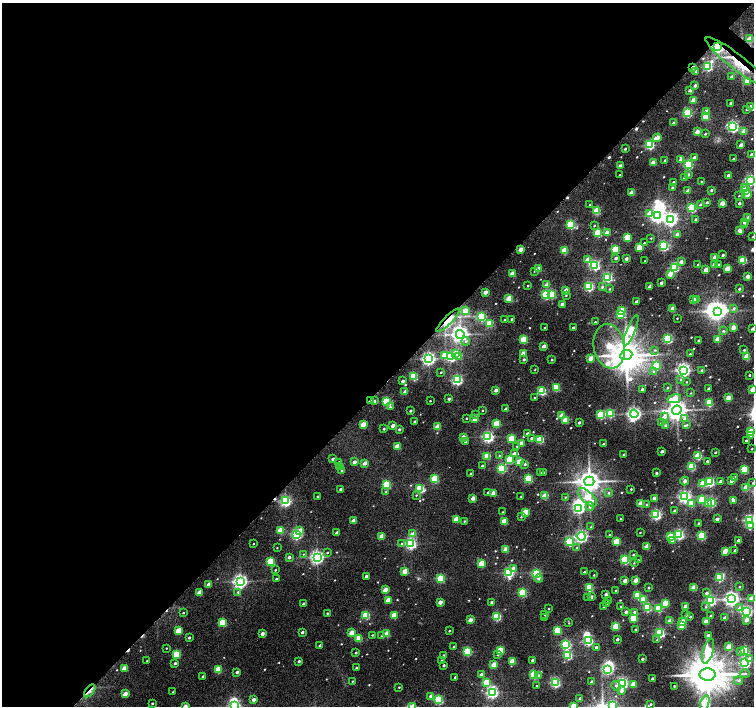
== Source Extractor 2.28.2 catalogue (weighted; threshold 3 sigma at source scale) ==
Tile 5 of 4 x 4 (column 1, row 2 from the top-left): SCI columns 5-1507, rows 2986-4392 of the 6026 x 6036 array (HDU 1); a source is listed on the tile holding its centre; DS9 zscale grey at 2 x 2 block average (1 PNG px = mean of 2 x 2 image px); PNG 756 x 708 px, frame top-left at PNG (2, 3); each listed source drawn as its Kron ellipse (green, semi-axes under 4 px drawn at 4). Shown black and unused: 55% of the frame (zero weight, under 5 of 10 exposures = <1% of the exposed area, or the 3 px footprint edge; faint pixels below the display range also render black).
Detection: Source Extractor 2.28.2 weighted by HDU 2 'WHT'; one run over the whole footprint, this tile lists its part. Background 0.11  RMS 0.012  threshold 0.0475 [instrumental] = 3 sigma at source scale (4.09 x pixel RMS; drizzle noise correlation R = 1.36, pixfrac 0.8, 0.0396/0.0396 arcsec/px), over >= 5 px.
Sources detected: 589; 10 inside a brighter object's white glare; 6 cosmic-ray / hot-pixel residue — neither listed nor drawn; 8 inside a brighter listed object's ellipse — not listed separately; of the other 565, all 500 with FLUX_AUTO >= 1.41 (the completeness limit of this list) listed and drawn (65 fainter detections not listed), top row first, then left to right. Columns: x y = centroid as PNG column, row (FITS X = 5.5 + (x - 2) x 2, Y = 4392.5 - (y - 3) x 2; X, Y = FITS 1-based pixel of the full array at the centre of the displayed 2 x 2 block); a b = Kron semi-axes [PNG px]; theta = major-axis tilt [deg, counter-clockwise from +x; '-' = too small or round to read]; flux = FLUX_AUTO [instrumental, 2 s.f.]
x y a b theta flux
750 39 3 2 - 36
718 47 3 3 - 480
737 62 38 7 -38 77
708 66 4 3 - 230
693 68 2 2 - 19
696 71 3 2 - 4.6
731 76 3 2 - 3.6
747 81 3 2 - 45
695 86 2 2 - 9.1
690 90 2 2 - 11
693 100 3 2 - 37
731 103 2 2 - 6.4
750 106 2 2 - 16
747 109 3 3 - 3.3
706 111 3 2 - 18
687 113 3 3 - 170
706 117 3 3 - 81
674 123 2 2 - 14
733 127 3 3 - 370
744 131 3 2 - 30
697 132 3 2 - 26
705 134 2 2 - 3.2
657 138 4 2 - 32
650 145 3 3 - 200
741 145 2 2 - 17
625 149 2 2 - 3.2
752 154 2 2 - 8.5
694 157 3 2 - 7.5
734 159 2 2 - 4
665 160 3 2 - 2
680 160 3 3 - 10
653 162 3 2 - 22
688 164 3 3 - 220
620 166 3 2 - 20
620 175 2 2 - 2.3
688 175 3 3 - 5
728 175 2 2 - 7.4
684 178 3 2 - 4.2
750 180 3 3 - 250
701 181 2 2 - 1.4
673 182 2 2 - 4.4
673 188 2 2 - 6.9
745 188 3 3 - 22
711 190 2 2 - 4.3
688 191 3 2 - 18
745 191 3 3 - 130
631 193 3 2 - 38
748 195 4 4 - 10
739 196 3 2 - 1.6
707 202 3 2 - 4.6
722 203 3 2 - 29
739 203 2 2 - 5.1
700 204 3 2 - 3.4
590 205 2 2 - 2.7
692 208 3 3 - 160
596 211 3 3 - 100
650 213 4 3 - 42
658 216 4 4 - 590
748 218 3 2 - 22
670 219 4 4 - 630
696 219 3 2 - 3.5
744 222 3 3 - 4.2
571 224 3 3 - 180
594 225 3 2 - 1.8
745 225 3 2 - 1.6
739 230 3 2 - 16
607 232 3 2 - 16
598 233 3 3 - 120
678 234 3 2 - 18
753 237 2 2 - 1.4
627 238 3 3 - 81
651 238 3 2 - 1.6
644 243 2 2 - 1.6
664 246 3 3 - 260
639 247 3 2 - 58
521 249 3 2 - 26
615 249 3 3 - 100
564 251 3 3 - 68
723 255 2 2 - 3.9
715 257 2 2 - 19
616 258 2 2 - 7.1
626 259 3 2 - 8.4
588 260 3 2 - 35
743 260 3 3 - 110
645 261 2 2 - 1.5
681 262 3 3 - 7.5
714 264 3 2 - 14
719 264 3 2 - 2.9
595 265 4 3 - 280
698 265 3 2 - 2.6
674 267 3 3 - 230
538 269 3 2 - 33
727 269 3 2 - 41
706 270 3 2 - 30
534 271 3 2 - 1.9
512 274 3 2 - 42
670 274 3 2 - 32
747 276 2 2 - 18
608 277 3 3 - 230
661 283 2 2 - 8.1
547 285 3 2 - 32
528 286 2 2 - 2
589 286 4 3 - 210
650 286 2 2 - 8.3
602 287 3 3 - 3.4
609 289 2 2 - 2.4
739 289 2 2 - 4.4
566 290 3 2 - 18
485 292 3 2 - 22
546 294 3 3 - 150
552 295 3 3 - 110
566 295 3 2 - 1.9
509 298 3 2 - 53
693 300 3 2 - 25
697 300 3 3 - 4.9
637 302 2 2 - 7.6
562 304 2 2 - 12
734 308 4 4 - 4.6
673 309 3 2 - 33
621 310 3 2 - 43
465 311 3 2 - 48
718 311 4 3 - 1100
621 314 3 3 - 120
481 317 3 3 - 180
677 318 2 2 - 1.5
512 319 2 2 - 3.3
448 320 16 4 45 27
505 320 2 2 - 1.5
595 322 2 2 - 2.7
489 323 3 3 - 78
573 327 2 2 - 3.9
733 327 3 2 - 22
545 328 2 2 - 2.4
753 329 2 2 - 5.8
631 330 16 4 67 210
723 331 4 3 - 2.7
460 334 4 4 - 1100
524 339 3 3 - 93
668 339 3 3 - 200
718 339 3 2 - 41
698 340 2 2 - 3.3
466 341 4 3 - 4.1
544 346 2 2 - 18
609 346 22 15 -80 100
655 350 3 3 - 2.2
744 350 2 2 - 2.9
523 353 3 2 - 27
456 354 3 3 - 39
690 354 2 2 - 1.8
444 355 3 3 - 37
626 355 6 5 - 4600
459 356 3 2 - 27
451 357 3 3 - 210
747 357 3 2 - 63
591 358 3 2 - 27
429 359 4 3 - 580
524 359 3 2 - 4.1
552 360 2 2 - 2.4
657 365 3 3 - 120
535 370 3 2 - 1.6
683 370 4 3 - 580
702 370 2 2 - 5.9
653 371 3 3 - 2
441 372 2 2 - 1.8
749 375 2 2 - 2.9
413 376 3 3 - 130
457 380 3 3 - 310
681 380 3 3 - 3
403 381 2 2 - 8.4
686 382 2 2 - 1.7
556 388 3 3 - 79
668 388 2 2 - 2.6
642 389 2 2 - 5.9
709 389 2 2 - 6.3
753 389 3 2 - 47
496 390 2 2 - 17
542 391 3 3 - 140
405 392 2 2 - 17
691 393 3 2 - 1.5
534 397 3 2 - 1.5
728 398 3 2 - 33
449 399 2 2 - 5.2
674 399 7 4 12 35
371 400 3 2 - 16
374 401 3 3 - 5.2
430 401 2 2 - 1.5
387 402 3 3 - 180
709 403 3 3 - 120
390 407 3 3 - 2.8
506 409 2 2 - 12
482 410 2 2 - 1.5
677 410 4 4 - 1900
411 411 2 2 - 3.8
610 414 3 3 - 120
634 414 4 4 - 660
476 415 3 2 - 2.8
562 415 3 2 - 34
601 415 4 3 - 120
664 417 3 3 - 19
466 418 2 2 - 2.1
475 419 3 2 - 27
685 419 3 3 - 10
565 420 3 2 - 59
415 422 2 2 - 4.7
579 422 2 2 - 5.9
496 423 3 2 - 61
661 423 3 3 - 3.1
363 424 3 2 - 39
393 425 3 2 - 18
665 425 3 3 - 4.3
687 425 3 3 - 2.6
438 427 3 2 - 48
384 429 2 2 - 2.9
399 429 3 3 - 3.8
751 431 3 2 - 46
528 434 2 2 - 7.2
751 436 3 3 - 6.2
463 437 3 2 - 17
488 437 3 3 - 390
531 438 3 2 - 3.7
511 439 3 3 - 71
540 440 3 3 - 100
746 440 2 2 - 3.4
466 441 2 2 - 6
521 443 3 2 - 23
603 444 2 2 - 2.6
397 446 3 2 - 48
517 446 2 2 - 1.9
752 449 2 2 - 1.8
662 451 2 2 - 9.2
715 452 2 2 - 3.3
514 454 3 3 - 19
623 454 2 2 - 1.8
499 455 3 2 - 1.8
487 456 3 2 - 60
698 456 3 3 - 95
333 459 2 2 - 9
509 460 3 3 - 84
707 461 2 2 - 3.1
339 462 3 3 - 6.1
354 462 2 2 - 12
519 462 3 2 - 53
365 463 3 2 - 19
525 464 3 2 - 3.8
340 466 3 2 - 43
482 466 2 2 - 5.9
692 466 3 3 - 110
502 468 3 3 - 190
744 469 3 3 - 110
342 471 3 3 - 2.6
544 472 2 2 - 2.1
540 473 2 2 - 3
656 473 2 2 - 4.3
470 474 2 2 - 2
734 477 2 2 - 7.9
435 479 3 3 - 110
528 479 3 3 - 140
589 481 5 4 - 2500
685 481 4 3 - 11
721 481 2 2 - 11
731 481 2 2 - 11
710 482 3 3 - 180
753 483 3 3 - 2.6
386 484 3 3 - 120
703 484 3 3 - 54
746 488 3 2 - 52
341 489 2 2 - 5.2
420 489 3 3 - 150
631 489 2 2 - 2.5
386 492 2 2 - 1.8
488 492 3 2 - 3
493 493 3 2 - 31
609 493 3 3 - 3.7
416 495 2 2 - 1.8
318 496 2 2 - 2.4
521 496 2 2 - 1.7
545 496 3 2 - 66
565 497 3 2 - 1.7
588 497 12 5 -43 55
685 497 3 3 - 470
473 498 2 2 - 22
654 498 2 2 - 8.7
702 499 3 3 - 72
733 500 3 2 - 12
285 501 3 3 - 370
712 502 3 3 - 150
641 504 3 2 - 46
691 504 3 2 - 56
708 504 3 2 - 48
647 505 3 2 - 2.1
590 506 4 4 - 5.3
579 508 3 3 - 310
675 511 2 2 - 6.5
502 512 2 2 - 1.5
525 513 3 2 - 60
656 514 3 3 - 320
521 517 3 2 - 2
621 519 2 2 - 3
717 519 2 2 - 9.2
354 520 3 2 - 26
456 520 3 2 - 50
750 520 3 3 - 420
464 521 2 2 - 2.2
504 521 3 2 - 58
699 523 2 2 - 4.1
750 526 4 3 - 41
591 527 2 2 - 1.6
280 530 3 2 - 62
299 531 3 3 - 25
640 532 2 2 - 1.6
337 533 2 2 - 13
296 534 3 3 - 300
413 534 3 2 - 28
679 534 3 3 - 280
610 535 2 2 - 3
382 536 3 2 - 39
581 536 4 3 - 490
701 536 3 3 - 120
670 537 3 3 - 61
739 540 2 2 - 8.7
672 541 3 3 - 6.9
569 542 3 3 - 180
616 542 3 2 - 72
411 543 3 3 - 380
253 544 2 2 - 1.8
402 544 3 3 - 2.3
277 547 2 2 - 1.4
647 547 3 2 - 41
577 548 3 2 - 2.6
506 549 3 2 - 38
725 551 3 2 - 44
735 551 2 2 - 9.5
327 553 3 2 - 2.7
303 554 3 2 - 1.5
633 555 2 2 - 3.1
289 557 2 2 - 7.3
317 557 4 3 - 630
625 560 3 3 - 180
638 560 3 3 - 2.7
270 562 3 3 - 130
634 563 3 2 - 1.7
482 564 3 3 - 71
513 569 3 2 - 25
275 570 2 2 - 1.9
405 571 3 2 - 47
508 572 3 3 - 260
584 572 2 2 - 5.3
536 573 3 3 - 200
594 575 2 2 - 2
366 576 2 2 - 8
719 578 3 3 - 150
276 579 3 2 - 3.5
440 579 3 3 - 100
538 579 4 3 - 4.9
625 580 2 2 - 20
636 580 3 2 - 31
240 581 4 4 - 740
209 584 3 2 - 15
740 587 2 2 - 2.7
589 588 3 3 - 130
649 588 2 2 - 2.6
694 588 3 2 - 52
385 590 3 2 - 29
616 591 2 2 - 5.1
238 592 3 3 - 3
199 593 3 2 - 36
522 593 3 3 - 150
707 593 3 3 - 6.7
606 594 2 2 - 9.5
637 595 3 3 - 99
588 597 2 2 - 1.6
591 597 2 2 - 8.3
752 598 3 2 - 32
732 599 4 4 - 820
388 600 3 2 - 37
643 600 3 2 - 47
608 601 2 2 - 4
711 601 3 3 - 290
440 602 3 2 - 22
492 602 3 2 - 4.9
665 603 3 2 - 57
304 604 2 2 - 7.3
607 604 2 2 - 2.3
621 606 2 2 - 1.5
685 606 2 2 - 12
604 607 2 2 - 1.7
647 607 3 3 - 160
706 607 3 3 - 2.6
659 608 3 3 - 98
740 608 4 3 - 12
549 609 2 2 - 1.7
746 611 3 3 - 370
626 612 2 2 - 8.9
635 612 3 3 - 8.8
183 613 2 2 - 1.7
327 613 2 2 - 2.4
366 615 3 3 - 110
394 615 3 3 - 60
545 615 2 2 - 1.5
686 615 2 2 - 4.1
497 616 3 3 - 150
710 616 2 2 - 3.7
690 617 2 2 - 2.5
545 618 2 2 - 3.1
633 618 3 3 - 85
725 618 2 2 - 10
470 620 2 2 - 22
747 620 3 3 - 15
670 621 3 2 - 37
706 621 3 2 - 28
682 622 3 3 - 56
223 623 3 3 - 110
569 623 3 2 - 1.4
616 626 3 3 - 88
682 626 3 2 - 47
635 629 2 2 - 2.3
557 630 3 3 - 110
178 631 3 2 - 52
449 631 2 2 - 2.1
302 632 2 2 - 5.6
262 633 2 2 - 14
351 633 3 2 - 39
660 633 3 3 - 220
386 634 3 2 - 46
372 635 2 2 - 2
709 635 3 2 - 6
381 636 3 3 - 2.3
189 638 2 2 - 4.4
359 638 3 3 - 63
617 639 2 2 - 6.6
657 640 3 2 - 1.5
588 641 3 3 - 230
320 645 2 2 - 5.3
566 645 3 3 - 230
729 646 3 2 - 38
454 647 2 2 - 2.6
596 647 2 2 - 5.6
166 648 2 2 - 1.5
500 650 3 3 - 78
467 651 3 3 - 170
708 651 13 5 74 100
741 651 3 3 - 8.2
745 651 3 3 - 160
356 653 2 2 - 3
176 654 3 3 - 82
444 655 2 2 - 1.9
498 655 3 2 - 2.1
568 655 3 3 - 180
750 658 4 3 - 6.1
642 659 2 2 - 5.9
441 660 2 2 - 1.9
532 660 2 2 - 5.1
147 661 2 2 - 2
299 661 2 2 - 5
512 661 3 2 - 47
175 663 3 2 - 5.2
744 663 3 3 - 300
444 665 2 2 - 4.8
494 665 3 2 - 43
124 668 3 2 - 30
356 668 2 2 - 2.6
607 669 3 3 - 280
218 670 3 3 - 71
237 672 3 2 - 6.1
745 674 5 3 - 3.9
481 675 2 2 - 14
534 675 3 3 - 160
707 675 8 6 3 7600
203 676 2 2 - 2.9
539 676 4 3 - 8.1
455 677 2 2 - 2.9
652 678 2 2 - 5.4
739 680 4 3 - 4.4
352 681 2 2 - 1.8
555 682 3 3 - 270
592 682 2 2 - 7.2
486 683 3 3 - 100
622 683 3 3 - 360
633 684 3 2 - 30
536 686 2 2 - 1.6
616 686 5 4 - 4.7
674 686 2 2 - 2
399 687 2 2 - 1.8
90 691 7 3 51 9.4
621 691 3 3 - 8.1
173 692 2 2 - 1.4
492 693 4 3 - 400
125 694 3 2 - 26
431 696 2 2 - 13
580 698 2 2 - 6.6
253 700 3 2 - 12
439 700 3 3 - 190
152 703 2 2 - 3.3
705 703 8 4 73 160
651 704 3 2 - 2.7
235 705 3 3 - 350
612 705 4 3 - 150
185 706 3 2 - 22
413 706 3 2 - 32
573 706 3 3 - 75
Overlapping masked pixels (flux is a lower limit): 6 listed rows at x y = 718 47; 737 62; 693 68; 448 320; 371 400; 90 691
Isophote crosses this tile's border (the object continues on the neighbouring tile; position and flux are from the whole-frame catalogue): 16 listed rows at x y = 752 154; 750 180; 753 237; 753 329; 753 389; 751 431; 753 483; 750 520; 750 526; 752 598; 705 703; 235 705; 612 705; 185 706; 413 706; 573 706